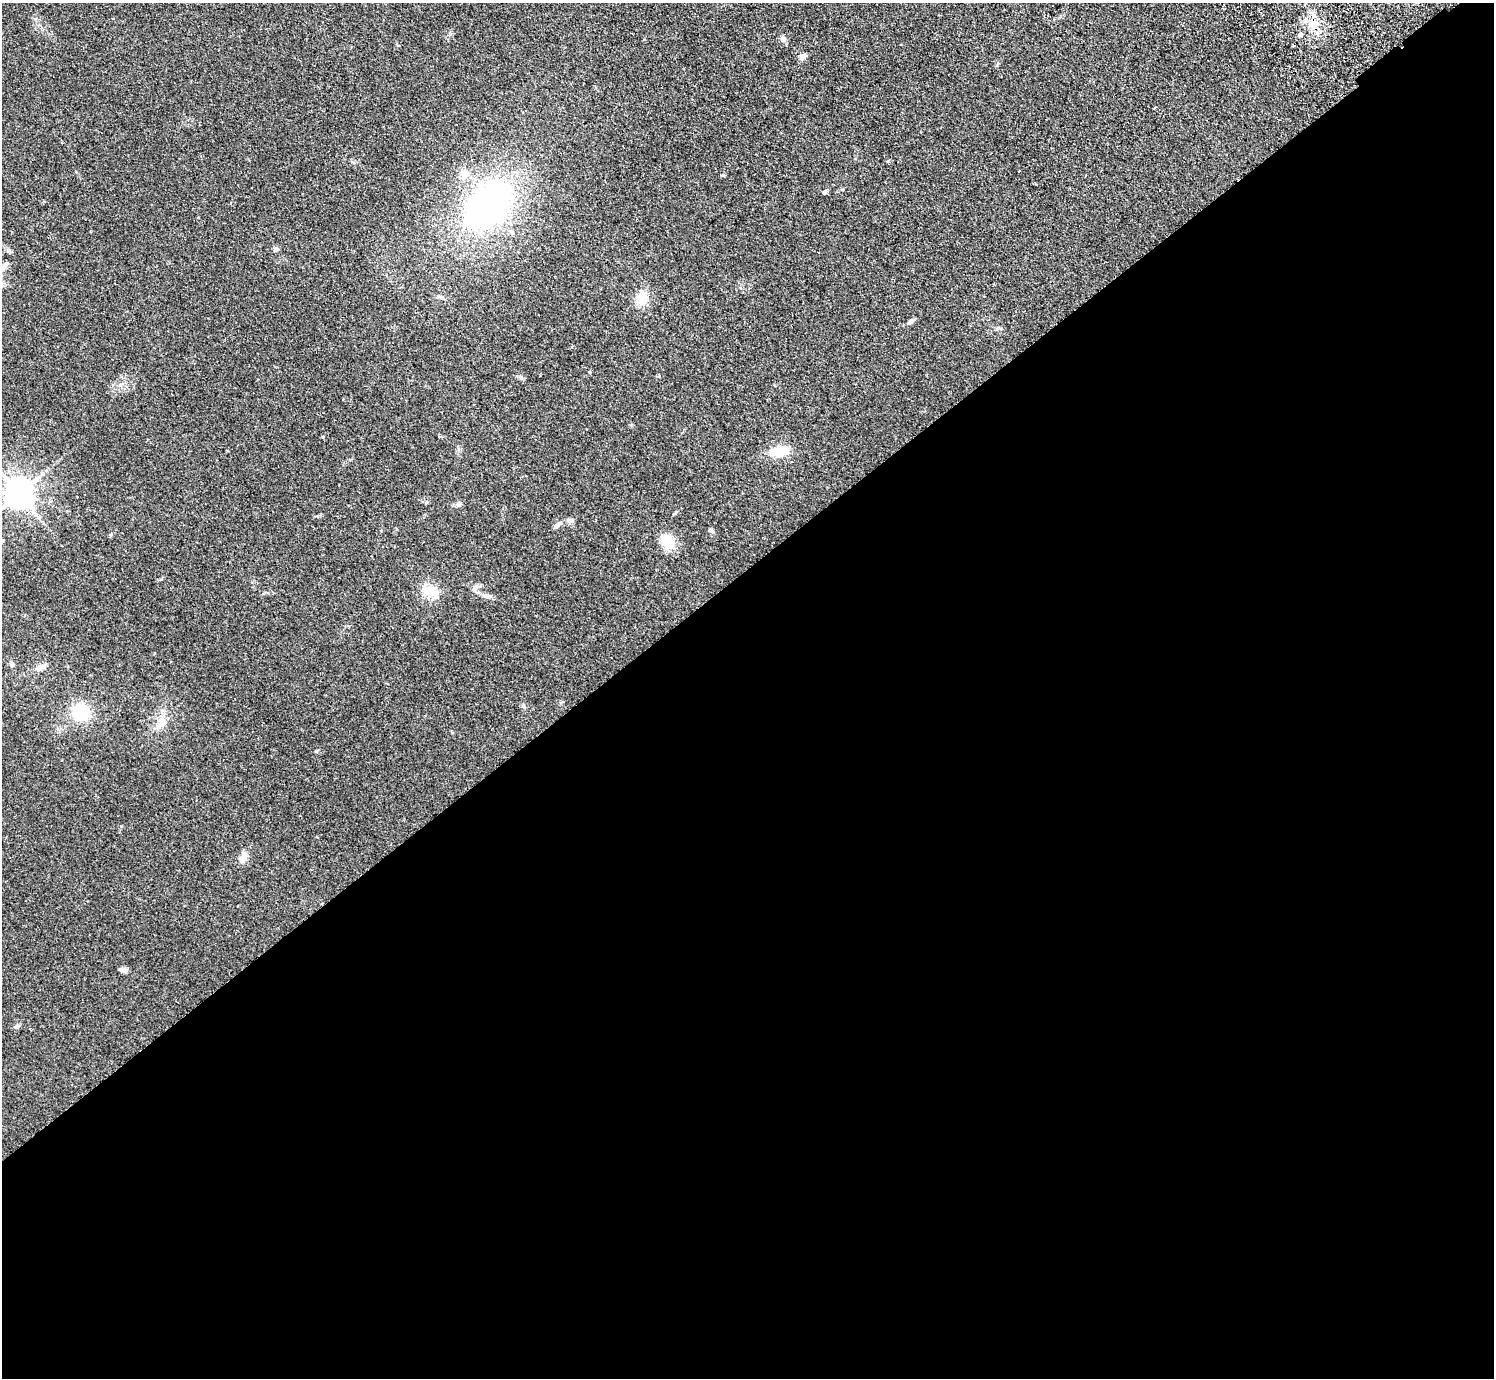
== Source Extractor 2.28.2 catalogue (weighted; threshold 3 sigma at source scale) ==
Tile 15 of 4 x 4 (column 3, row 4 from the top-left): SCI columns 3029-4520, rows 200-1575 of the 6057 x 6041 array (HDU 1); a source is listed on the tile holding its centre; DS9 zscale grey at full resolution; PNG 1496 x 1380 px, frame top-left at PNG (2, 3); no overlay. Shown black and unused: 59% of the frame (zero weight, under 2 of 3 exposures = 3% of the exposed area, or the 3 px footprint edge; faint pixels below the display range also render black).
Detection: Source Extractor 2.28.2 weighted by HDU 2 'WHT'; one run over the whole footprint, this tile lists its part. Background 0.19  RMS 0.011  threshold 0.05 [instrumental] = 3 sigma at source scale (4.5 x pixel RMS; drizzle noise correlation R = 1.50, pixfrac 1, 0.05/0.05 arcsec/px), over >= 5 px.
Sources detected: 31; all 31 listed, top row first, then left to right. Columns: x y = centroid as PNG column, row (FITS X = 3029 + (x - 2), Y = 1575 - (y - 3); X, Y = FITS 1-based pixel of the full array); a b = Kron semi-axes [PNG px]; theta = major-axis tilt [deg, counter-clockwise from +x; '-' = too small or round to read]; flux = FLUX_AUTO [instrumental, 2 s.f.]
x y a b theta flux
1224 9 3 2 - 1.7
1314 23 14 13 - 15
1300 35 6 5 - 2
783 39 8 7 - 3.9
803 56 11 6 30 4.2
464 174 13 12 - 10
824 192 7 5 33 1.9
488 205 39 29 49 350
275 249 8 5 26 2.1
2 268 20 7 40 8.3
441 297 10 5 -9 3.1
642 298 13 10 55 19
910 322 10 5 39 3.3
590 372 5 3 - 0.89
779 451 19 9 12 25
19 493 8 8 - 1600
458 504 8 7 - 3
568 521 8 6 0 3.1
557 525 9 5 41 4.1
711 530 7 4 -44 1.5
668 542 20 15 -61 18
476 587 10 5 48 3.5
430 591 18 15 3 18
12 664 8 6 -76 2.7
40 668 12 8 38 5.7
523 706 6 4 19 1.5
80 712 13 12 - 56
161 721 16 10 -69 11
243 857 14 8 68 8.2
123 970 8 5 -16 4.6
16 1027 8 4 34 2
Overlapping masked pixels (flux is a lower limit): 1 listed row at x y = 1314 23
Isophote crosses this tile's border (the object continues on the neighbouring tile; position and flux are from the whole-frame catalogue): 1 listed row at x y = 2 268
Unlisted compact peaks at least as high as the median listed source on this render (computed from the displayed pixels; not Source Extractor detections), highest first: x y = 316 751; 161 579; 121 826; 323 437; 521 378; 676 512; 659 376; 111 534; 120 385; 561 703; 227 451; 997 329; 452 733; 427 502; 842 189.